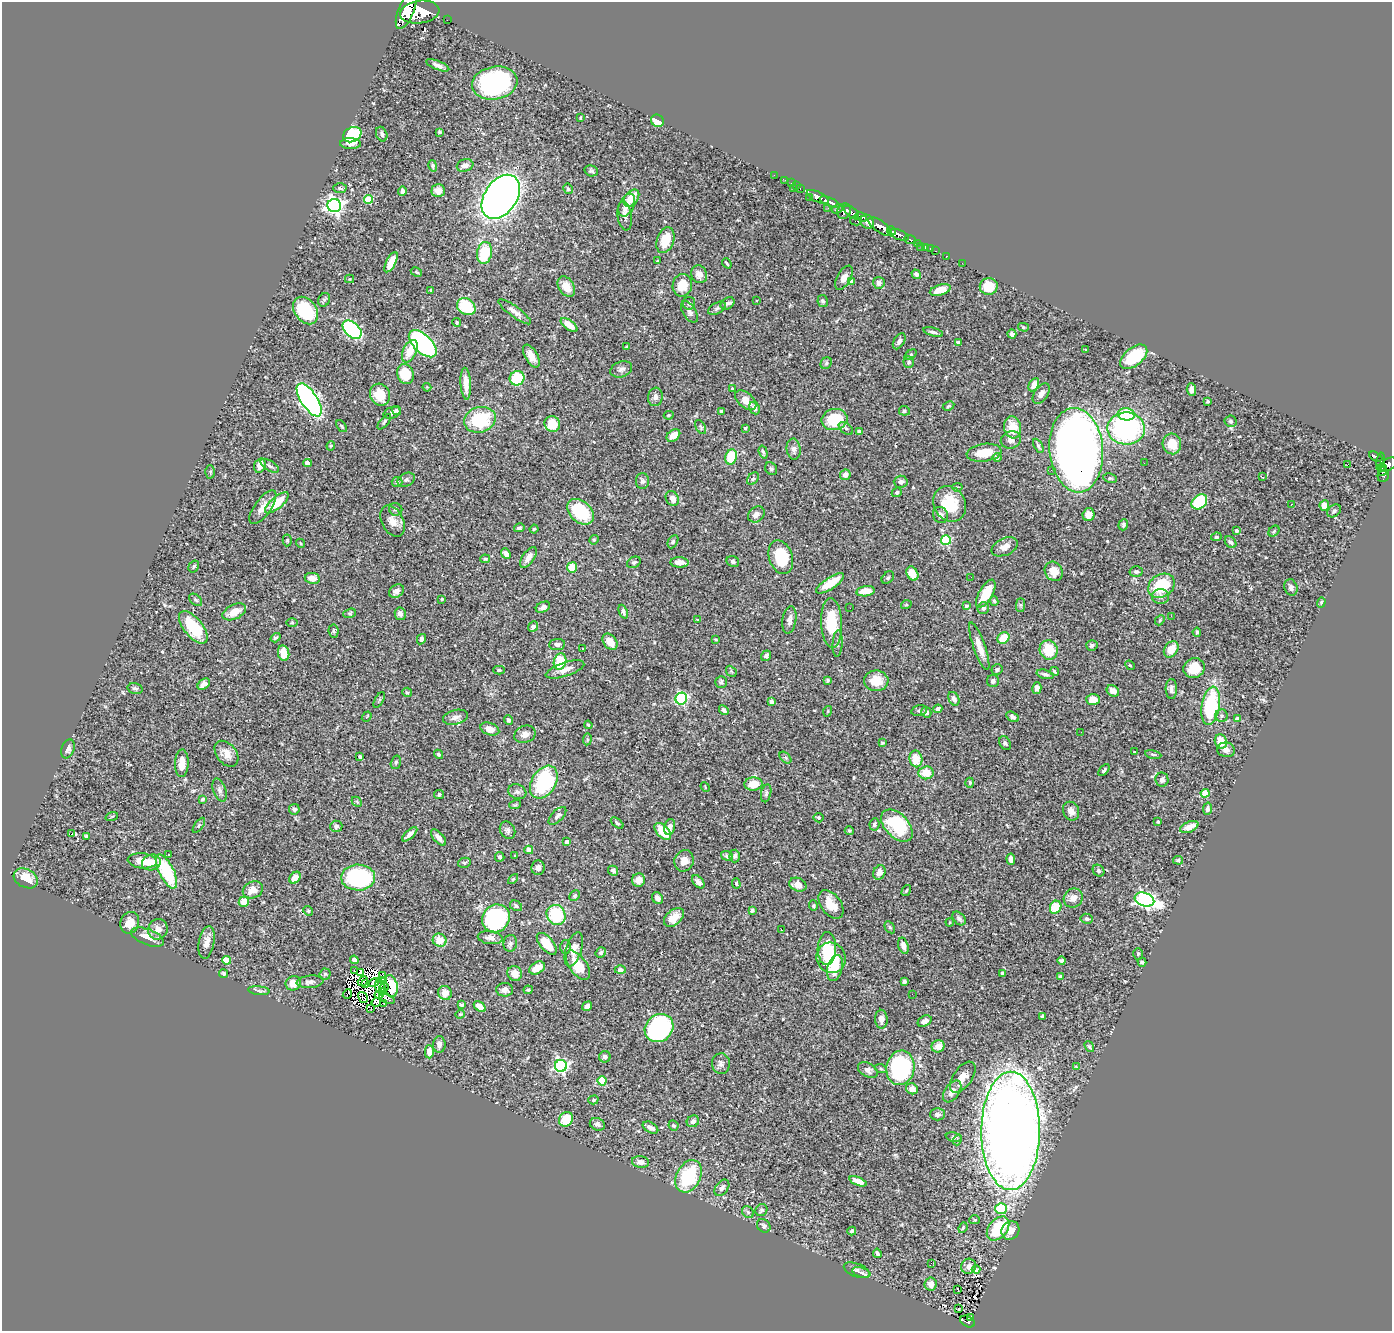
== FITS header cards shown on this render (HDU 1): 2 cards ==
NAXIS1  =                 1390
NAXIS2  =                 1329

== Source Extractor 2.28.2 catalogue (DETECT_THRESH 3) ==
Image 1390 x 1329 px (HDU 1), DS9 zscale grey, 1 PNG px = 1 image px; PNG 1394 x 1333 px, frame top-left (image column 1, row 1329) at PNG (2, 2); each listed source drawn as its Kron ellipse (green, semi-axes under 4 px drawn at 4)
Background 0.728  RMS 0.027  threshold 0.0813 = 3 sigma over >= 5 px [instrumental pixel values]
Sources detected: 541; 4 with non-positive FLUX_AUTO (blend fragments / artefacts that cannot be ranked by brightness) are neither listed nor drawn; of the other 537, the 500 brightest by FLUX_AUTO listed and drawn (37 fainter detections omitted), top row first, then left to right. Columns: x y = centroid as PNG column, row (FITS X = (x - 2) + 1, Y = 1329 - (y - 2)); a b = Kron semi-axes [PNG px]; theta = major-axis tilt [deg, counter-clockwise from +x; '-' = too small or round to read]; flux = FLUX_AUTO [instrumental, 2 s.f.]
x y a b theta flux
406 10 20 8 68 5800
420 12 20 11 8 7700
447 20 2 2 - 10
438 65 12 4 -22 7.4
495 83 23 16 10 280
580 118 4 3 - 1.7
657 121 7 6 - 34
439 132 4 4 - 2.2
382 134 7 5 -68 5.3
352 135 9 7 26 160
351 144 10 5 -1 9
465 165 8 6 17 9.2
433 166 6 4 -76 3
591 171 7 5 -16 3.4
774 175 2 2 - 14
785 180 2 2 - 12
791 183 2 2 - 16
797 186 3 2 - 20
340 188 7 5 -3 3.5
794 188 3 2 - 23
800 188 4 2 - 38
568 189 5 4 - 2.9
402 191 4 3 - 5.7
438 191 7 6 - 16
501 197 24 16 56 1800
809 197 2 2 - 13
818 197 12 5 -27 2200
631 198 10 6 51 30
369 199 4 4 - 57
830 202 11 3 -22 1500
627 205 12 7 65 19
334 206 7 6 - 750
828 208 2 2 - 8.4
837 209 6 4 34 360
844 211 8 6 65 820
851 212 9 5 -41 880
625 216 15 7 -82 9.1
861 217 6 3 -38 440
856 221 6 3 -14 180
867 222 8 6 -51 1500
880 226 13 5 -36 3300
892 231 4 3 - 530
899 235 10 5 -20 1300
665 240 13 8 72 38
910 240 6 4 -23 310
918 243 4 3 - 140
921 247 2 2 - 10
926 247 4 3 - 41
930 248 3 2 - 23
936 251 3 2 - 27
484 253 11 7 80 83
946 256 3 2 - 16
658 261 4 3 - 1.8
391 262 11 5 62 29
727 263 5 3 - 2.2
962 263 2 2 - 9
416 272 6 4 -28 2.5
699 274 9 7 -66 12
916 274 5 4 - 5
844 278 13 7 61 10
349 279 4 4 - 1.7
852 281 4 4 - 15
879 283 6 5 - 6.6
682 285 11 9 80 28
989 286 9 8 - 35
566 287 11 7 -57 24
431 290 3 3 - 2.4
940 290 11 5 17 24
324 300 7 5 63 3.9
756 300 3 3 - 3.7
823 301 6 5 - 4.2
689 303 6 6 - 4.8
727 303 7 5 37 4.8
466 307 10 8 -35 76
717 308 9 5 28 4.6
306 310 15 11 -53 95
515 312 20 5 -36 11
689 312 12 6 -57 7.6
457 322 4 4 - 2.6
569 325 10 5 -37 28
1023 327 5 4 - 2.8
352 330 11 7 -42 270
933 332 10 4 -16 5.5
1012 334 5 4 - 5.9
899 341 9 5 60 6.1
958 342 3 3 - 2.1
423 344 17 9 -44 400
627 347 3 2 - 1.7
1086 350 3 2 - 1.6
410 351 12 6 65 32
910 355 7 4 37 2.7
531 356 12 6 -61 15
1134 357 16 9 39 98
909 362 6 5 - 4
826 363 6 5 - 3.3
621 369 11 7 20 7.3
405 374 10 8 -68 48
517 378 7 7 - 78
466 384 16 5 -86 18
1034 385 7 4 62 12
427 387 4 3 - 1.9
732 389 4 3 - 3.1
1191 389 6 4 -85 9.8
1041 394 11 6 56 9.2
380 395 11 10 - 44
655 397 9 7 81 7.3
309 400 19 8 -57 650
746 400 12 7 -41 21
1208 401 3 3 - 2.6
949 406 6 4 28 2.6
754 408 6 5 - 9.9
396 410 5 4 - 2.8
721 411 3 3 - 4.9
904 411 5 5 - 3.1
392 413 9 5 19 7
1126 414 8 6 -6 79
669 415 5 3 - 2.5
480 420 16 12 16 99
834 420 13 10 11 82
1230 421 6 5 - 3.9
384 422 9 3 50 2.9
552 424 8 7 - 37
342 426 7 4 -52 2.9
701 427 8 4 -60 3
1012 427 11 8 -81 31
745 428 3 3 - 2.3
846 428 8 5 -38 4.7
1126 428 18 16 -2 280
859 432 4 4 - 14
673 435 7 5 38 17
1011 440 10 8 17 9.6
1172 444 10 9 - 29
331 446 5 4 - 2.3
1038 446 8 4 -60 3.5
794 449 10 7 -82 8
1076 450 42 27 -85 2400
763 452 7 4 -74 3.1
984 453 18 8 7 34
731 457 8 6 73 51
997 457 4 4 - 5.8
1376 457 7 4 -28 230
1381 460 8 3 80 320
307 463 4 4 - 15
1144 463 2 2 - 1.7
1389 464 9 5 36 660
1347 465 3 2 - 13
260 466 7 5 71 13
270 466 10 5 -32 4.6
1382 467 5 4 - 250
771 469 7 5 -54 3.4
1051 470 2 2 - 3.1
1383 471 5 3 - 260
210 472 6 5 - 2.5
845 475 5 5 - 12
1383 476 6 5 - 93
1262 477 3 2 - 1.8
1110 478 7 4 -9 3.1
753 479 7 5 50 3.5
406 480 9 6 26 4.5
642 481 8 6 90 5.3
397 482 5 5 - 2.8
901 482 7 6 - 5.8
957 487 5 4 - 2.4
897 492 5 4 - 3
672 498 8 6 -61 12
1199 502 9 6 45 100
277 503 14 6 40 49
950 504 18 15 -59 64
1291 504 3 2 - 1.7
1324 506 5 5 - 18
263 507 20 8 54 17
396 509 7 6 - 5.4
1334 511 8 5 38 3.9
580 512 15 10 -42 110
756 514 9 7 40 9.7
940 515 8 7 - 7.3
1089 515 6 6 - 17
392 521 17 10 -62 17
1123 525 6 4 70 3.7
519 528 5 4 - 4.5
534 529 4 4 - 2.5
1237 530 3 3 - 5.3
1274 531 6 4 46 2.7
1216 537 5 4 - 2.2
287 540 6 4 87 2.7
594 540 5 4 - 2.2
946 540 5 5 - 140
673 542 7 4 63 3.1
1231 542 6 5 - 5.8
301 543 5 4 - 2.2
1005 547 14 8 24 13
506 554 5 4 - 6.8
528 557 12 6 55 13
781 557 17 11 -72 74
485 559 5 4 - 2.1
733 561 6 5 - 3.9
634 562 7 5 26 3.9
679 562 9 5 -3 13
194 566 6 5 - 3.1
572 567 5 5 - 34
1054 571 10 8 -56 24
1136 572 6 5 - 4.5
912 574 7 5 -61 29
971 577 2 2 - 2.4
312 578 7 5 -8 19
888 578 7 5 47 3.5
830 583 16 5 33 37
1161 586 14 11 33 85
1291 587 8 6 -72 6.3
396 591 8 6 31 8.9
866 591 9 5 9 21
986 594 15 7 60 44
1161 596 8 7 - 7.6
442 599 3 3 - 2.1
196 600 7 5 -41 3.4
994 601 5 4 - 2.7
1321 602 5 4 - 2.5
906 605 5 3 - 1.7
1021 605 7 4 90 3.2
966 606 4 3 - 3.1
543 607 7 5 27 6.6
850 608 2 2 - 3.4
983 608 6 5 - 7.4
234 612 12 7 26 23
623 612 7 4 -69 5.1
350 613 6 4 19 2.7
400 614 6 5 - 9.5
1171 616 3 2 - 2.1
698 620 3 2 - 1.6
789 620 14 7 81 9.6
1160 620 6 4 48 2.4
292 623 5 3 - 1.8
832 623 25 10 -87 70
193 627 19 9 -51 85
533 627 6 4 47 5.3
334 631 6 5 - 3.4
1197 632 4 3 - 3.3
276 638 5 4 - 3.1
1003 638 6 5 - 37
421 639 5 4 - 4.9
716 640 4 2 - 1.6
610 642 9 6 -53 19
838 643 13 5 86 6.2
557 644 8 5 6 6.9
1092 645 6 5 - 4.6
979 646 25 6 -70 20
582 648 3 2 - 4.5
1171 649 9 6 54 29
1049 650 10 9 - 46
284 653 8 5 -79 26
766 656 5 5 - 5.3
560 661 8 6 72 68
1130 665 5 4 - 2.1
1194 668 11 9 25 35
565 669 20 7 18 17
499 670 6 4 0 3.1
997 670 5 5 - 3.3
731 671 6 4 -48 2.2
1054 671 5 3 - 2.5
1045 674 9 4 -15 5.4
828 680 4 4 - 2.9
876 681 12 10 -1 31
993 681 6 6 - 4.8
721 682 6 5 - 4.7
204 684 7 4 41 9.8
135 688 7 5 -15 3.8
1037 688 6 4 76 8.1
1171 689 10 5 -89 6.8
1113 691 6 5 - 16
407 692 5 4 - 3.3
681 699 6 5 - 200
954 699 7 5 -63 7.3
1093 699 7 5 -2 20
379 700 9 3 60 2.6
771 701 4 4 - 9.7
1211 706 19 9 80 140
938 709 5 4 - 4.7
724 710 5 4 - 5.4
828 711 5 3 - 1.6
919 711 8 5 13 4.3
926 712 5 5 - 7.3
1221 716 6 6 - 4.4
367 717 5 3 - 2.2
456 717 13 7 14 9.1
1013 717 7 4 -31 6
1237 719 3 3 - 6.4
508 720 5 4 - 4.7
588 725 4 3 - 2.1
490 729 10 6 -19 17
1081 732 2 2 - 2.9
525 734 11 8 22 11
587 739 6 3 82 2.2
1221 741 7 6 - 28
882 743 4 3 - 2.1
1005 743 7 5 -59 3.4
68 749 10 6 70 7.4
1226 750 9 7 -11 8.3
1134 752 3 2 - 1.8
226 754 14 10 -51 19
438 754 5 4 - 3.1
1153 754 8 4 -11 3.3
360 757 3 3 - 3.7
785 758 7 4 -45 3.4
916 759 8 6 -80 30
396 762 7 5 74 3.2
182 763 14 7 88 25
1104 770 7 3 49 3.2
926 773 7 6 - 28
1162 780 7 6 - 5.1
544 782 18 12 59 200
970 783 5 4 - 2.6
753 784 9 6 4 31
705 787 5 3 - 1.8
219 790 12 6 -71 6.3
517 792 9 7 -20 6.7
766 793 9 5 78 4.2
1205 793 4 4 - 56
439 794 5 4 - 4.2
203 799 4 4 - 3.8
357 802 6 4 -45 2.3
515 805 6 3 17 2.2
294 809 5 5 - 4.6
1207 809 6 4 79 5.1
1071 811 9 8 - 12
112 816 6 4 19 2.3
557 816 11 5 45 5.9
819 818 5 5 - 2.5
1158 822 4 3 - 1.9
617 823 7 4 -40 3
874 824 6 5 - 5.6
199 825 8 4 55 3.3
336 826 6 5 - 4.5
897 826 19 11 -47 110
670 827 8 5 76 8.4
1189 827 10 5 22 18
507 830 9 7 -58 6.1
663 831 10 6 -45 42
849 831 5 4 - 2.6
71 834 4 3 - 25
410 834 9 4 43 9.1
86 836 4 4 - 2.2
438 838 10 5 -47 9.1
567 842 4 3 - 4.6
529 850 4 4 - 26
169 855 3 3 - 2.3
515 856 3 2 - 1.6
727 856 6 4 -16 4.2
735 856 6 5 - 4.8
500 857 5 4 - 3.4
1011 859 5 4 - 16
1178 860 5 4 - 3.5
142 861 14 7 -6 27
684 861 11 9 68 14
151 862 9 7 20 22
464 863 6 5 - 3.7
538 868 7 6 - 8.6
166 871 19 7 -64 120
613 871 5 4 - 4.3
1098 871 6 5 - 4.6
879 872 7 6 - 10
358 877 17 13 -1 190
26 878 13 9 -28 32
295 878 6 5 - 15
513 879 6 3 45 1.8
639 880 7 6 - 19
698 882 7 5 -48 8.5
736 883 5 4 - 2.3
798 885 9 6 -24 14
253 890 10 8 25 20
906 891 6 3 58 2.1
575 896 6 4 46 3.1
657 898 6 5 - 9.6
1073 898 10 9 - 13
1144 899 10 6 -19 560
244 902 5 5 - 26
831 904 16 10 -53 29
516 906 6 4 -30 3.5
813 906 5 4 - 2.3
1056 907 7 5 63 50
752 910 4 4 - 3.2
308 911 5 4 - 2.2
556 915 10 9 - 89
674 917 11 7 41 20
496 918 15 13 45 260
959 918 8 5 -48 4.7
1087 919 6 5 - 4.3
950 922 4 3 - 1.7
130 923 11 9 72 18
890 927 6 4 -59 2.4
158 929 10 9 - 14
781 930 3 2 - 1.7
147 937 17 7 -21 18
490 938 12 6 -7 12
440 940 7 6 - 25
207 942 16 8 79 15
510 943 8 7 - 6.1
547 944 13 6 -49 38
903 946 8 5 -74 9.6
565 947 7 5 87 4.3
574 949 18 8 72 17
827 949 16 9 87 53
601 953 5 5 - 4
1138 954 6 5 - 2.6
831 958 15 14 - 100
226 960 4 4 - 44
354 960 4 4 - 6
1062 961 4 3 - 3.5
1142 962 5 4 - 2.8
578 965 17 8 -54 53
537 968 8 5 31 24
835 968 13 7 76 30
620 970 5 4 - 5
354 971 3 2 - 2.2
360 972 3 2 - 1.7
223 973 5 4 - 2.6
515 973 7 7 - 21
325 974 5 5 - 3
1002 974 3 3 - 4.4
383 975 3 2 - 4.5
1060 977 4 3 - 4.5
363 981 5 2 - 2.6
383 981 3 2 - 1.8
904 981 4 3 - 4.3
310 982 13 6 5 8.3
293 983 7 7 - 22
365 983 3 2 - 1.9
374 983 5 3 - 1.9
391 986 11 6 -78 33
380 987 7 5 -75 3.8
384 988 5 2 - 1.9
505 990 8 6 1 10
528 990 4 3 - 3
259 991 11 4 -5 4.5
383 991 3 2 - 2
445 993 7 6 - 17
347 994 5 2 - 2.6
379 994 5 2 - 2.2
912 994 2 2 - 9.6
363 997 6 3 -58 2.7
387 999 8 4 -18 10
376 1002 5 4 - 1.6
384 1003 3 2 - 2.7
461 1005 4 3 - 2.7
587 1006 5 4 - 5.9
480 1007 7 4 -39 26
371 1008 2 2 - 81
460 1014 5 3 - 2
1042 1016 4 3 - 2.5
881 1019 9 6 -88 11
925 1021 7 5 28 8
659 1028 15 13 43 260
439 1044 8 6 86 7.6
938 1046 6 6 - 16
1089 1047 6 3 -52 2.6
429 1052 6 4 -87 13
605 1057 6 5 - 5.8
721 1064 10 9 - 7.3
561 1066 6 6 - 370
1076 1067 4 3 - 1.8
900 1068 17 14 81 250
881 1069 6 4 -19 2.2
868 1070 10 7 -30 8.8
963 1077 18 9 55 18
602 1081 4 4 - 88
912 1089 6 5 - 14
952 1092 12 7 54 14
593 1100 5 4 - 2.5
937 1114 7 6 - 5.4
566 1119 8 6 54 55
693 1121 6 5 - 6.4
597 1124 8 6 -22 5.5
674 1125 5 4 - 4.4
650 1128 8 5 -29 7.6
1011 1131 59 29 90 3500
954 1137 8 4 -8 3.8
957 1140 5 3 - 1.8
641 1162 8 6 -9 8.9
688 1176 17 12 61 110
858 1181 9 4 -23 16
722 1188 9 6 51 6.6
1001 1209 6 5 - 140
761 1210 6 5 - 3.5
748 1212 6 5 - 3.5
975 1220 5 4 - 2.8
764 1226 7 6 - 4.3
963 1228 5 4 - 2.2
998 1229 14 9 50 86
1010 1230 9 8 - 15
852 1231 4 3 - 3.8
877 1253 5 3 - 5.2
931 1263 3 2 - 2.3
969 1266 8 7 - 5.6
976 1269 4 3 - 4.4
857 1270 13 6 -20 7.9
861 1273 9 5 -17 6.4
931 1284 7 6 - 12
958 1289 3 3 - 14
959 1309 3 2 - 4.2
971 1318 3 2 - 10
968 1322 8 5 -28 180
At the frame edge (FLAGS 8, measured only in part): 1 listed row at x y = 406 10
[37 fainter detections neither listed nor drawn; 4 non-positive-flux detections neither listed nor drawn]